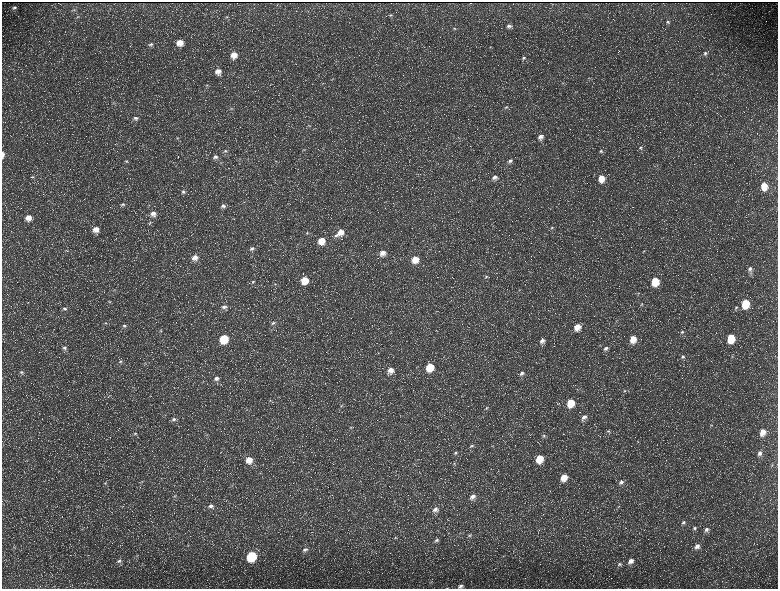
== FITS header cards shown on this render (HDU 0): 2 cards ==
NAXIS1  =                 1552 / length of data axis 1
NAXIS2  =                 1173 / length of data axis 2

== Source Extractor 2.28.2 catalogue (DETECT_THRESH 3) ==
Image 1552 x 1173 px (HDU 0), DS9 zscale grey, zoomed out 1/2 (1 PNG px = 2 x 2 image px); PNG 780 x 591 px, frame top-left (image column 1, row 1173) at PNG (2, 2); no overlay
Background 230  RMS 11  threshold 32.2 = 3 sigma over >= 5 px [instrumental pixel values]
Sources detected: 189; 35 cannot appear on this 1/2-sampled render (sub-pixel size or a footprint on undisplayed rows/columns) and are not listed; the other 154 listed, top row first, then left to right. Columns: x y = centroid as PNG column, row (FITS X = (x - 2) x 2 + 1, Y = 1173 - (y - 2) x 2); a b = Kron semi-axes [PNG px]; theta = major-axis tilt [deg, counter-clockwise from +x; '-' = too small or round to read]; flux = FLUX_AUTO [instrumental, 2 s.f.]
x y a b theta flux
470 3 2 1 - 810
14 7 7 5 24 6400
74 10 5 2 - 2000
391 15 5 4 - 3000
77 17 5 3 - 2300
226 17 5 4 - 2900
668 22 5 4 - 3500
509 26 7 5 8 7300
454 28 5 4 - 3100
180 42 7 7 - 26000
151 44 8 4 13 6000
490 47 4 3 - 1600
705 53 5 5 - 4700
234 55 6 6 - 23000
524 58 5 4 - 4100
336 61 4 2 - 1900
218 71 7 7 - 18000
588 78 3 2 - 1200
333 79 5 3 - 2400
562 83 3 2 - 1200
207 85 4 3 - 2700
575 92 4 2 - 1300
506 107 5 4 - 3400
231 109 6 4 21 3500
135 118 7 6 - 8600
309 125 6 3 -14 2500
540 137 7 6 - 12000
177 138 5 4 - 3200
640 148 6 4 25 4500
305 150 4 2 - 1500
225 151 7 4 -1 4900
601 151 5 4 - 3400
3 154 7 3 -90 8300
215 157 7 5 19 6600
126 161 5 4 - 3300
276 161 3 2 - 1400
510 161 6 5 - 6400
221 162 5 3 - 2300
657 165 3 2 - 1300
32 177 6 4 3 3300
495 177 7 6 - 10000
601 178 7 6 - 33000
764 186 7 5 -84 37000
183 192 6 5 - 5400
123 204 7 5 15 5700
223 206 7 5 37 7700
153 214 8 7 - 16000
28 218 7 6 - 22000
150 223 5 4 - 3400
552 228 6 4 30 3400
96 229 7 7 - 21000
340 232 8 7 - 23000
307 233 5 4 - 3100
336 236 7 5 15 5900
321 241 7 7 - 33000
252 248 8 5 19 8000
67 251 5 2 - 1500
644 251 3 3 - 1600
382 253 7 6 - 18000
195 258 7 6 - 16000
415 259 7 7 - 30000
750 269 6 5 - 7900
751 273 6 4 76 4100
486 277 6 4 33 3300
305 280 7 6 - 42000
655 281 7 5 83 66000
253 282 6 4 48 4500
275 284 4 3 - 2100
114 290 6 3 20 2900
519 290 4 3 - 1900
638 293 4 3 - 1900
110 302 5 4 - 3000
642 304 4 3 - 1800
745 304 7 5 81 88000
224 307 8 5 7 8600
736 308 6 4 47 4500
65 309 6 5 - 5800
617 320 4 3 - 2000
105 323 5 4 - 3400
273 323 6 5 - 5200
124 326 6 5 - 6100
577 327 8 7 - 26000
160 331 5 3 - 2300
682 332 5 5 - 4300
731 338 7 5 81 74000
224 339 6 6 - 91000
633 339 7 6 - 32000
542 341 8 7 - 14000
64 348 7 6 - 7000
606 348 7 5 43 8100
732 356 4 3 - 1700
683 357 6 5 - 5500
120 361 6 5 - 5200
145 363 4 3 - 1700
430 367 7 6 - 63000
390 370 7 7 - 17000
21 372 6 5 - 5800
522 373 7 4 35 7300
216 378 7 5 2 9000
134 387 4 3 - 2100
624 390 5 3 - 2900
270 401 4 3 - 2100
570 403 7 6 - 53000
341 406 5 4 - 3300
486 408 5 4 - 2800
584 417 8 6 46 12000
173 419 7 5 21 6400
711 425 4 3 - 2100
351 427 4 4 - 2700
595 430 3 3 - 1000
608 431 5 4 - 3400
763 432 8 6 69 24000
135 433 6 3 14 3200
206 434 5 3 - 2100
544 436 6 4 49 4100
637 442 4 3 - 1700
472 446 6 4 33 4400
493 446 3 2 - 1200
455 453 6 4 22 4000
759 453 8 5 63 10000
539 458 7 6 - 52000
249 460 7 7 - 25000
27 461 4 3 - 1800
454 463 4 4 - 2700
772 465 3 3 - 1800
564 477 7 6 - 33000
142 481 4 4 - 2700
621 482 7 5 49 7800
105 483 5 3 - 2800
232 486 3 2 - 1300
175 496 6 4 10 4500
473 496 8 6 38 14000
639 504 3 2 - 1100
211 506 8 6 -3 10000
618 507 4 2 - 1600
435 509 7 6 - 11000
683 522 6 4 37 4900
694 528 6 5 - 4900
706 530 7 5 44 8300
469 535 5 4 - 3900
395 538 5 3 - 2600
437 540 7 5 25 6600
188 545 4 3 - 2000
697 546 8 6 49 13000
14 547 3 2 - 1500
305 549 8 5 12 8300
136 556 3 2 - 1200
251 556 6 6 - 160000
503 556 3 2 - 1000
119 561 6 5 - 5600
631 561 7 6 - 14000
619 564 7 4 37 4700
461 586 5 3 - 5700
447 588 3 2 - 890
At the frame edge (FLAGS 8, measured only in part): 2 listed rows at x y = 3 154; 447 588
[35 sub-pixel or undisplayed-footprint detections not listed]